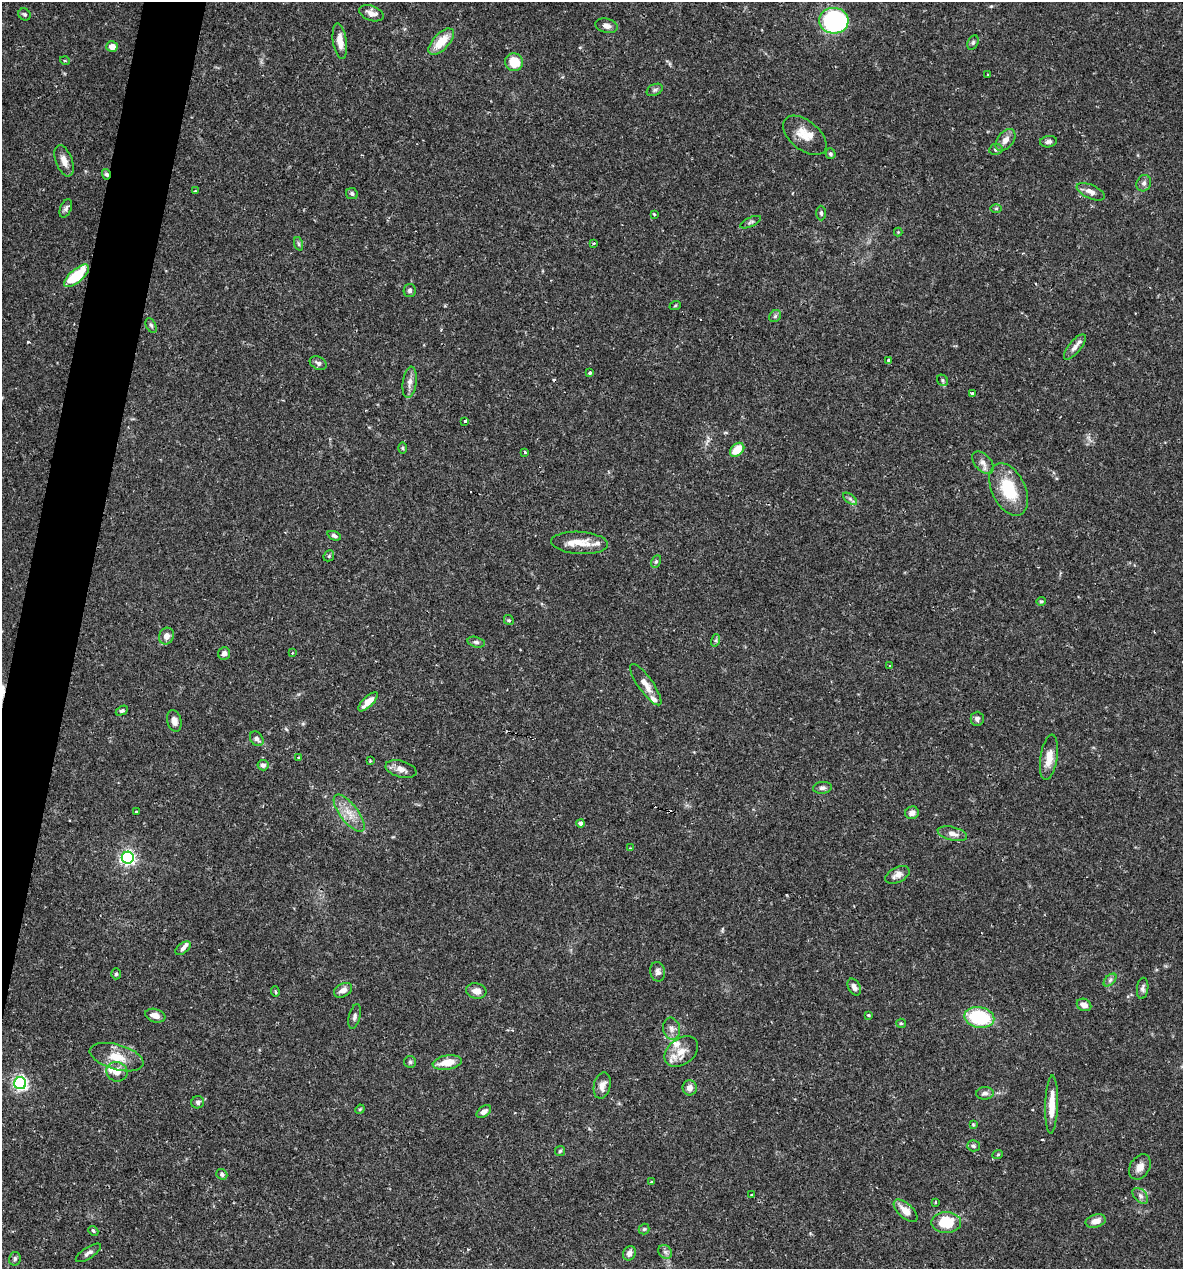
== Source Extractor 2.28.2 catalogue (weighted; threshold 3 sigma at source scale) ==
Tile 7 of 4 x 4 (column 3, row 2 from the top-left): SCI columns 2609-3789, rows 2537-3803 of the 5092 x 5073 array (HDU 1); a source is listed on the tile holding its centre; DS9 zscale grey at full resolution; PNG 1185 x 1271 px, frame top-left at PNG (2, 2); each listed source drawn as its Kron ellipse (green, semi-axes under 4 px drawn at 4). Shown black and unused: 4% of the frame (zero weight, under 2 of 3 exposures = <1% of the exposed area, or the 3 px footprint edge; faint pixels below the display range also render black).
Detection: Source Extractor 2.28.2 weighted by HDU 2 'WHT'; one run over the whole footprint, this tile lists its part. Background 0.0709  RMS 0.0039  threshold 0.0176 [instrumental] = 3 sigma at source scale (4.5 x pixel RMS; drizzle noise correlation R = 1.50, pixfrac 1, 0.05/0.05 arcsec/px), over >= 5 px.
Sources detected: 142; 4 cosmic-ray / hot-pixel residue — neither listed nor drawn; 8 inside a brighter listed object's ellipse — not listed separately; the other 130 listed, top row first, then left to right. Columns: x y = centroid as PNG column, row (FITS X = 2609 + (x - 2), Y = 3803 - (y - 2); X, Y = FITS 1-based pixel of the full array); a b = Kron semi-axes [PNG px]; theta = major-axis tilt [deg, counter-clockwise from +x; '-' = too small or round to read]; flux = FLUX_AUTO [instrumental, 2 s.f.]
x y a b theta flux
371 13 12 7 -20 2.6
24 14 6 5 - 0.77
834 21 14 13 - 58
606 26 11 7 -14 2
340 41 18 7 -82 4
441 42 16 8 47 8.2
973 43 8 5 64 0.76
112 46 6 5 - 3.2
65 61 5 3 - 0.36
514 62 9 8 - 8.7
988 75 4 2 - 0.3
655 90 8 5 27 0.93
805 135 25 14 -39 6.2
1005 140 12 7 51 2.6
1048 142 8 5 7 1.1
996 149 7 5 10 0.79
830 154 5 5 - 0.74
64 161 16 8 -69 3.2
106 174 5 4 - 0.98
1144 183 8 7 - 1.3
195 191 3 2 - 0.36
1091 192 15 6 -24 2.4
352 194 6 5 - 0.79
66 208 9 5 68 1.1
996 208 6 4 1 0.53
821 213 7 5 -89 0.73
654 214 3 3 - 0.52
751 222 11 4 24 0.84
898 232 4 4 - 0.36
594 243 3 3 - 0.37
299 244 7 4 -71 0.64
76 276 15 6 41 16
410 290 6 6 - 1.1
675 306 6 3 20 0.42
775 316 6 5 - 0.75
151 325 8 5 -62 0.73
1075 347 15 6 50 2
888 360 4 4 - 0.95
318 363 9 6 -27 1.1
590 373 4 3 - 0.66
943 380 6 5 - 0.68
410 382 16 7 82 2.4
972 393 4 3 - 1.3
465 421 3 3 - 0.7
402 448 6 4 -89 0.49
737 450 8 6 43 6.8
525 452 3 3 - 0.41
983 463 13 8 -49 2.4
1009 489 28 16 -64 16
850 499 8 4 -37 0.97
334 536 7 4 -22 0.94
580 543 28 11 -4 6.4
329 556 6 5 - 0.63
656 561 6 4 63 0.7
1041 601 4 4 - 0.47
509 620 5 4 - 0.59
166 636 8 7 - 2.5
716 640 6 4 73 0.58
476 642 9 5 -14 0.93
224 653 6 6 - 1.7
292 653 3 3 - 0.32
890 666 3 3 - 0.47
646 685 25 7 -55 3.8
368 702 13 5 44 4.3
122 711 6 4 29 0.77
977 719 7 6 - 1.3
174 721 11 7 -76 2.2
257 739 8 6 -52 1.4
299 757 3 2 - 0.37
1049 757 23 8 81 5.3
370 761 2 2 - 0.37
263 765 5 5 - 1.2
401 769 16 8 -14 2.8
822 788 9 6 7 1.1
136 811 3 2 - 0.29
349 813 22 9 -52 5.5
912 813 7 6 - 2.1
581 823 4 4 - 1.4
952 834 15 6 -14 2.4
630 848 2 2 - 0.28
128 858 6 6 - 100
897 875 13 7 26 2.5
183 948 9 5 38 1.3
658 972 10 7 -79 1.6
116 974 5 4 - 0.63
1110 980 8 4 45 0.98
854 987 9 6 -62 1.7
1143 988 10 5 83 1.2
343 990 10 6 28 2.3
275 991 5 4 - 0.62
476 991 10 7 -11 2.9
1084 1005 7 6 - 2.5
868 1015 3 3 - 0.53
155 1016 10 6 -16 2.5
355 1016 12 5 76 1.2
979 1017 15 10 -12 26
901 1023 5 4 - 0.46
672 1029 11 8 -80 2.1
681 1051 18 13 37 5.6
117 1057 28 12 -16 8
410 1062 6 6 - 0.72
447 1062 14 7 8 6.5
117 1072 10 9 - 3.9
20 1083 6 6 - 95
602 1086 13 8 77 2.9
690 1088 7 7 - 2.3
985 1093 8 6 4 1.4
198 1102 6 6 - 0.97
1052 1105 29 6 88 7.2
360 1109 5 4 - 0.45
484 1112 8 5 35 1.7
973 1124 4 3 - 0.36
973 1146 6 5 - 0.85
560 1151 5 5 - 0.58
998 1154 5 3 - 0.33
1140 1167 13 9 58 3
222 1174 6 5 - 0.9
651 1182 4 3 - 0.39
751 1195 3 2 - 0.5
1140 1196 9 6 -45 1.3
935 1202 3 2 - 0.56
905 1211 14 7 -42 4.2
1096 1221 10 6 16 3.3
946 1223 15 10 0 14
644 1229 5 5 - 0.61
93 1231 5 4 - 0.6
665 1252 7 6 - 1.1
88 1253 14 5 33 1.5
629 1253 7 6 - 2.3
15 1259 7 5 76 0.89
Overlapping masked pixels (flux is a lower limit): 1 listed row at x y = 106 174